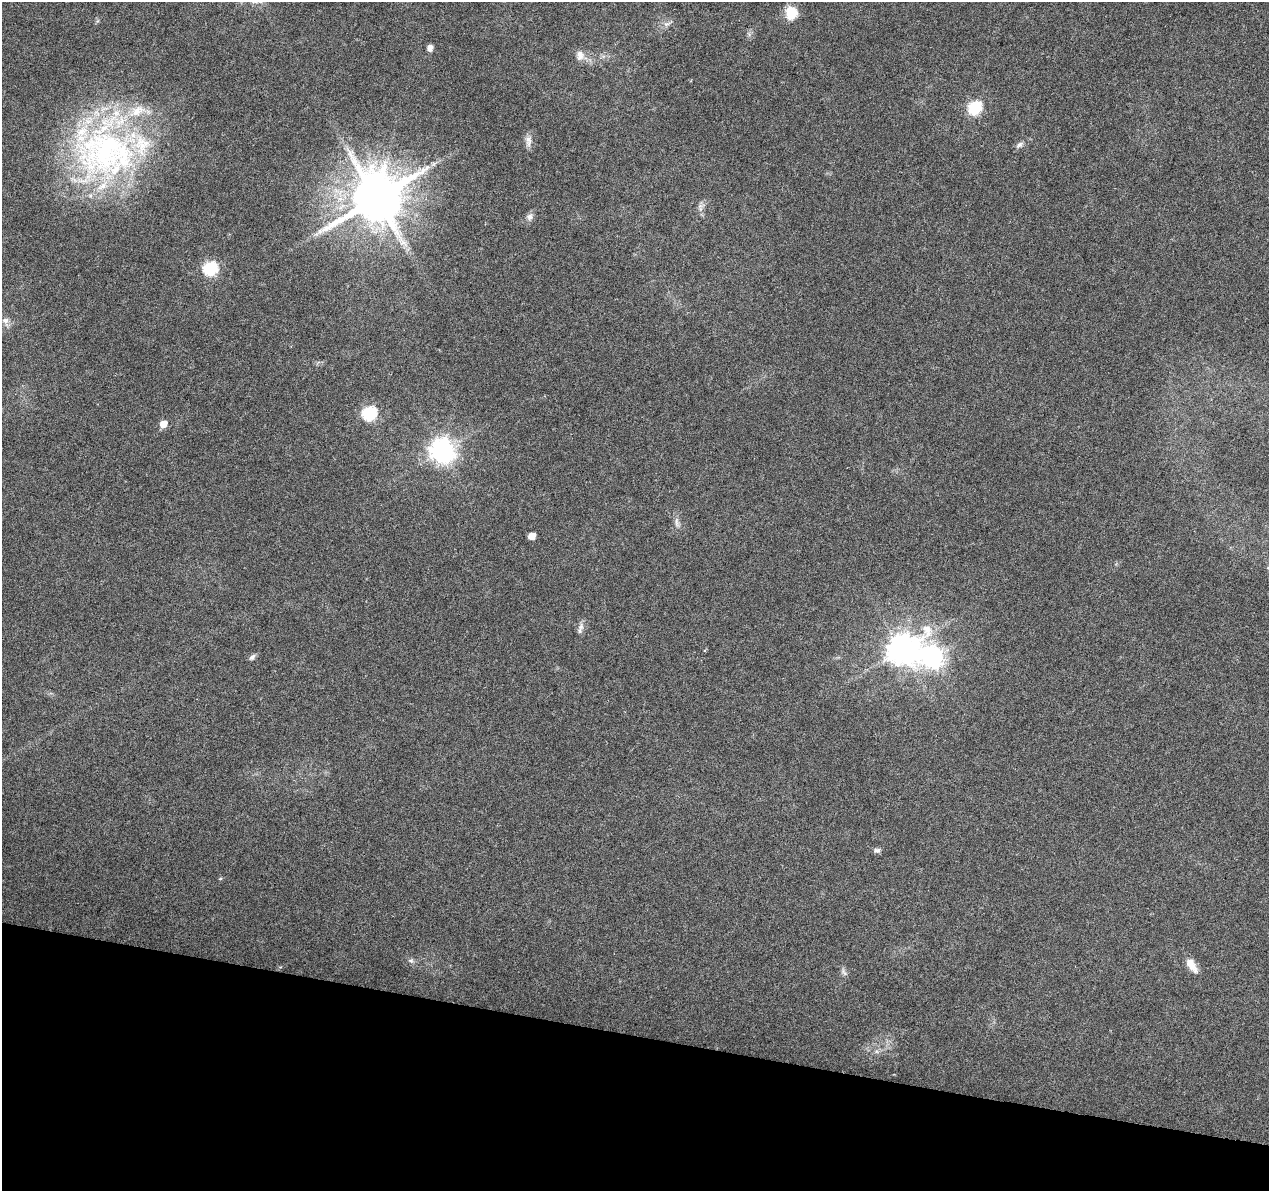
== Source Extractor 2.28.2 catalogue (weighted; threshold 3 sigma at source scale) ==
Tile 15 of 4 x 4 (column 3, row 4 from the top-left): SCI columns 2541-3807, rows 284-1472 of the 5074 x 5261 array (HDU 1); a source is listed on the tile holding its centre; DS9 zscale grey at full resolution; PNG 1271 x 1193 px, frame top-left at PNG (2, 2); no overlay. Shown black and unused: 13% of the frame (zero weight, under 3 of 6 exposures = <1% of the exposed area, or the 3 px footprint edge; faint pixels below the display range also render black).
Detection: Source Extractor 2.28.2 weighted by HDU 2 'WHT'; one run over the whole footprint, this tile lists its part. Background 0.0432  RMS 0.0035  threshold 0.0145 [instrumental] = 3 sigma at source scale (4.09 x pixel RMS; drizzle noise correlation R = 1.36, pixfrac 0.8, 0.0396/0.0396 arcsec/px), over >= 5 px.
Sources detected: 31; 3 inside a brighter listed object's ellipse — not listed separately; the other 28 listed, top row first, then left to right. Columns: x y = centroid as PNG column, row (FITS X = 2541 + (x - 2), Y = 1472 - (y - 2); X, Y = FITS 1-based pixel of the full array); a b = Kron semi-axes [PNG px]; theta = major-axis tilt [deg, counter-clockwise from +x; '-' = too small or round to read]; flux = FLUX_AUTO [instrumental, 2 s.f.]
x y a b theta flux
791 13 15 13 87 6.3
666 24 9 6 0 1.3
430 48 7 6 - 1.4
580 55 14 9 87 2.2
975 107 8 6 42 43
528 141 17 8 89 2
1020 145 11 7 30 1.2
105 153 92 67 -2 100
433 164 7 4 71 0.68
377 198 15 14 - 2100
700 206 7 5 50 1
530 217 9 8 - 1.4
210 268 7 7 - 50
5 320 10 8 -10 1.9
369 413 8 7 - 52
163 424 7 6 - 3.6
442 451 9 8 - 320
677 522 17 5 -84 1.6
532 536 6 5 - 3.4
581 627 12 7 66 1.5
903 649 11 9 33 550
252 657 9 6 43 0.92
932 657 10 9 - 230
877 850 9 7 -1 0.95
220 879 5 3 - 0.32
411 960 7 7 - 0.87
1191 965 20 9 -56 3.7
844 972 12 4 -59 0.94